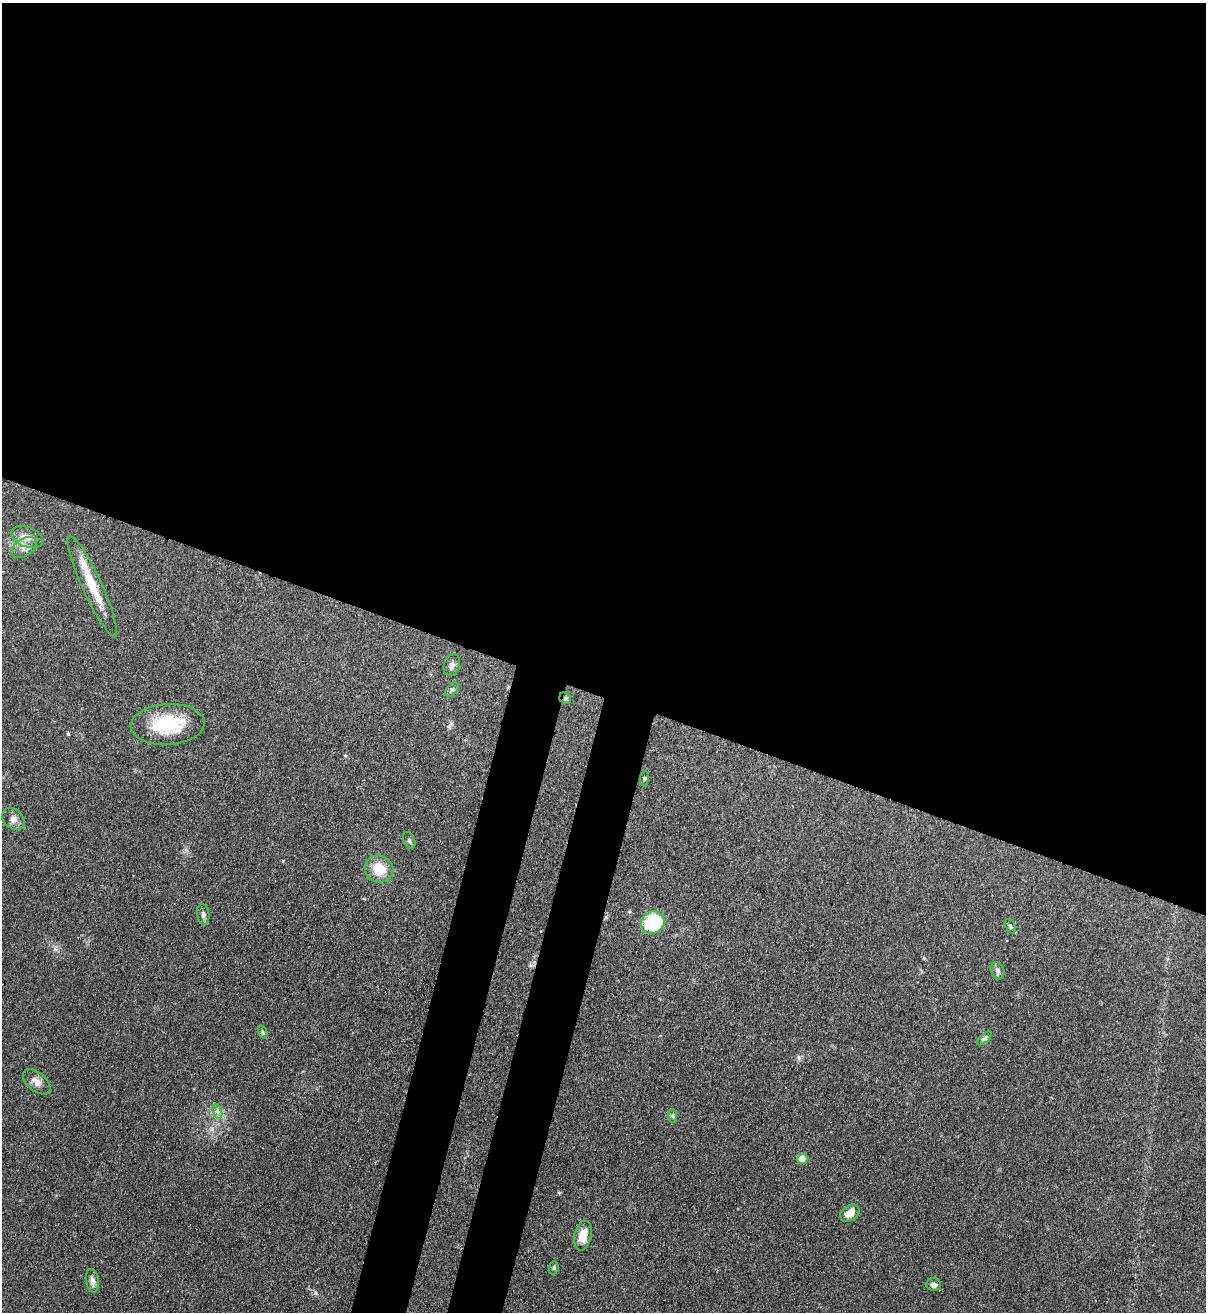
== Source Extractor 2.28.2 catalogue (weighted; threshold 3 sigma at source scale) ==
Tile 3 of 4 x 4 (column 3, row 1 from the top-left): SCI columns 2631-3834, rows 3963-5272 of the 5383 x 5305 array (HDU 1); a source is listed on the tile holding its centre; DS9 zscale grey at full resolution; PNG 1208 x 1314 px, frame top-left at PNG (2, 3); each listed source drawn as its Kron ellipse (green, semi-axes under 4 px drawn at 4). Shown black and unused: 57% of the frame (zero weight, under 3 of 4 exposures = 7% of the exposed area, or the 3 px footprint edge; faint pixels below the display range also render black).
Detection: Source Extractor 2.28.2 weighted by HDU 2 'WHT'; one run over the whole footprint, this tile lists its part. Background 0.105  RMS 0.0041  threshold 0.0186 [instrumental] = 3 sigma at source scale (4.5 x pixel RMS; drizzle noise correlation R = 1.50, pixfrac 1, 0.05/0.05 arcsec/px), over >= 5 px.
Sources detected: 26; all 26 listed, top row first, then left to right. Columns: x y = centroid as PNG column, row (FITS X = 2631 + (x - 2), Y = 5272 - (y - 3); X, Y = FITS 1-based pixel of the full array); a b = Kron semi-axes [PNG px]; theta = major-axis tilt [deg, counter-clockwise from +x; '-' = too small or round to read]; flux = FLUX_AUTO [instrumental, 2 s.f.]
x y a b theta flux
27 537 16 10 -21 4.4
24 547 14 8 34 3.1
92 586 55 10 -66 13
452 665 11 8 72 1.7
452 690 8 5 45 0.85
565 698 6 5 - 0.99
168 724 37 20 3 23
644 778 7 4 82 0.57
13 819 12 9 -43 2.6
409 840 9 5 -66 0.94
379 869 14 13 - 9.5
203 914 10 6 -82 1.3
653 923 12 11 - 28
1010 926 8 5 -69 0.82
998 971 9 6 -69 1.4
263 1032 7 4 -70 0.63
985 1038 9 4 42 0.97
37 1082 16 9 -40 3
217 1111 7 4 -72 1.2
673 1116 7 4 -89 0.76
802 1159 5 5 - 6.8
850 1213 10 7 34 4.6
583 1236 15 8 78 6
554 1268 6 4 84 0.63
92 1281 12 6 -81 2.1
934 1285 7 6 - 1.9
Overlapping masked pixels (flux is a lower limit): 1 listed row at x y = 565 698
Unlisted compact peaks at least as high as the median listed source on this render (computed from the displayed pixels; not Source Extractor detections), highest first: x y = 68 734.